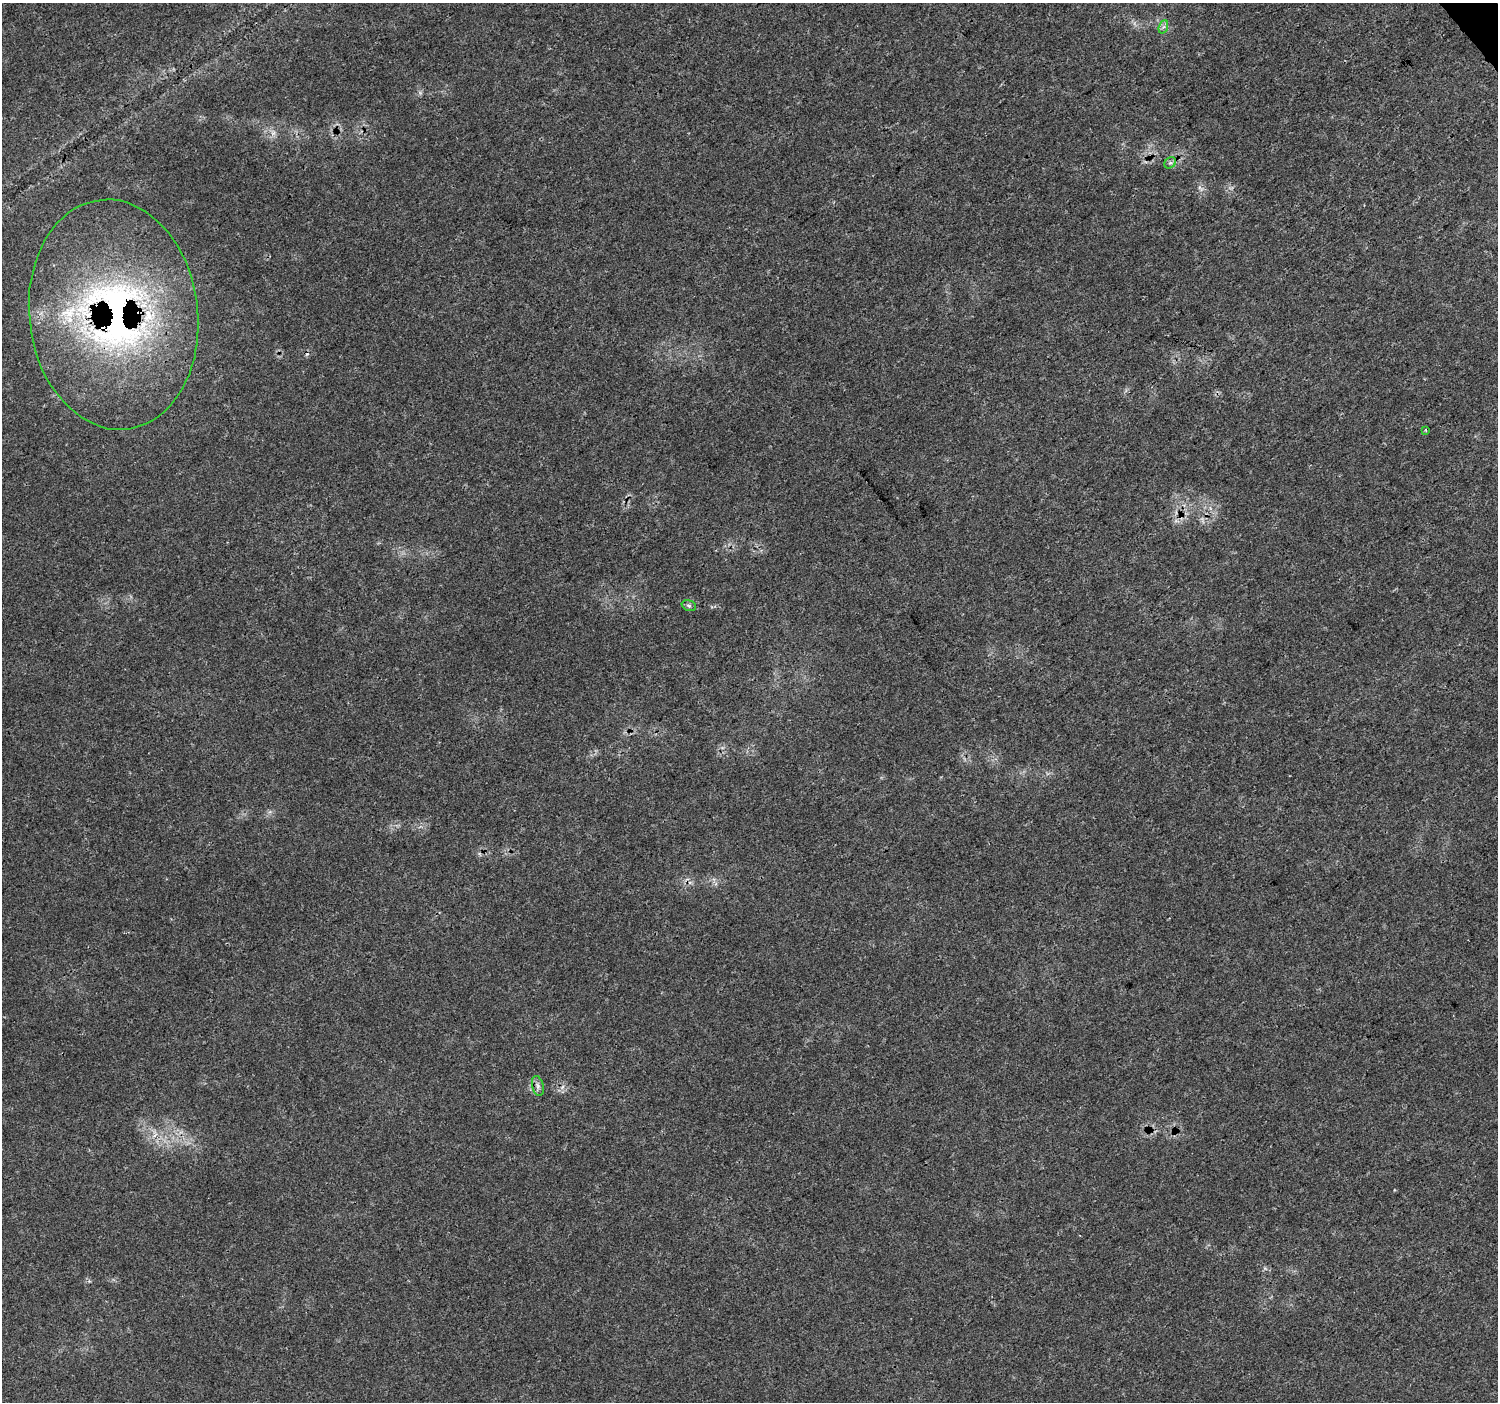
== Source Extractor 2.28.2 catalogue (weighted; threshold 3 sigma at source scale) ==
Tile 10 of 4 x 4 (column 2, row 3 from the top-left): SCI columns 1504-2999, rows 1605-3004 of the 5995 x 5943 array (HDU 1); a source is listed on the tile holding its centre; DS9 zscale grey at full resolution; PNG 1500 x 1404 px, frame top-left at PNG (2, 3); each listed source drawn as its Kron ellipse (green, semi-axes under 4 px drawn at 4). Shown black and unused: <1% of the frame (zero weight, under 3 of 4 exposures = <1% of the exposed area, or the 3 px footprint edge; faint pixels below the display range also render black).
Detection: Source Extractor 2.28.2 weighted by HDU 2 'WHT'; one run over the whole footprint, this tile lists its part. Background 0.0245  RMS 0.0021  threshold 0.0096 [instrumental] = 3 sigma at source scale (4.5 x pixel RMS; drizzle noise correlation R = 1.50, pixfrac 1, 0.0396/0.0396 arcsec/px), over >= 5 px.
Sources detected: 8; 1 cosmic-ray / hot-pixel residue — neither listed nor drawn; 1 inside a brighter listed object's ellipse — not listed separately; the other 6 listed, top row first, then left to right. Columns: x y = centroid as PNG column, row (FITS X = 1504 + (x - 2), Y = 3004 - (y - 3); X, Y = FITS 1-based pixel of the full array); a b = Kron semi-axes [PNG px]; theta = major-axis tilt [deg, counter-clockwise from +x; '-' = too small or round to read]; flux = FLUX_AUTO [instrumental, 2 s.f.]
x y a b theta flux
1163 27 7 4 70 0.54
1170 163 6 5 - 0.48
114 315 115 84 -83 98
1426 430 3 2 - 0.2
689 606 7 5 -18 0.43
538 1086 10 5 -77 0.75
Overlapping masked pixels (flux is a lower limit): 1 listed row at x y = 114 315